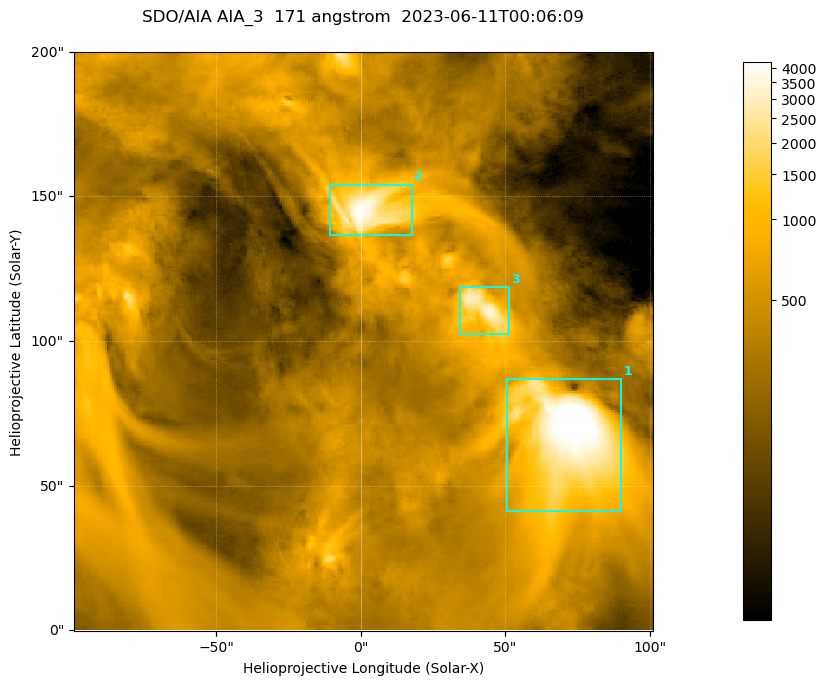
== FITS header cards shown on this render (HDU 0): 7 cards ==
TELESCOP= 'SDO/AIA '
INSTRUME= 'AIA_3   '
WAVELNTH=                  171
WAVEUNIT= 'angstrom'
DATE-OBS= '2023-06-11T00:06:09.351'
CTYPE1  = 'HPLN-TAN'
CTYPE2  = 'HPLT-TAN'

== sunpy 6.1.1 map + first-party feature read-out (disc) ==
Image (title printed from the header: SDO/AIA AIA_3  171 angstrom  2023-06-11T00:06:09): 334 x 334 px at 0.599 arcsec/px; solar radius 945 arcsec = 1577 px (partial field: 1.4% of the solar disc is inside the frame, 100% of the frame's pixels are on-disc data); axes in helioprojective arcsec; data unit not stated in the header (colour bar unlabelled)
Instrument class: DISC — disc imager (sunpy class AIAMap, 171 A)
Bright regions (active regions / flare kernels): reference = the on-disc median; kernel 3 px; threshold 5 sigma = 1126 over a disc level ~359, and >= 1.15x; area >= 111 px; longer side >= 4 px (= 2.4 arcsec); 3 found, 3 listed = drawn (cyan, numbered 1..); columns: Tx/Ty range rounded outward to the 2 arcsec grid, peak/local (2 s.f.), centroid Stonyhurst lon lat
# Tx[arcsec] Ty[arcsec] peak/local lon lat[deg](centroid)
1 50..90 40..88 15 +4 +4
2 -12..18 136..154 12 +0 +9
3 34..52 102..120 9.4 +3 +7